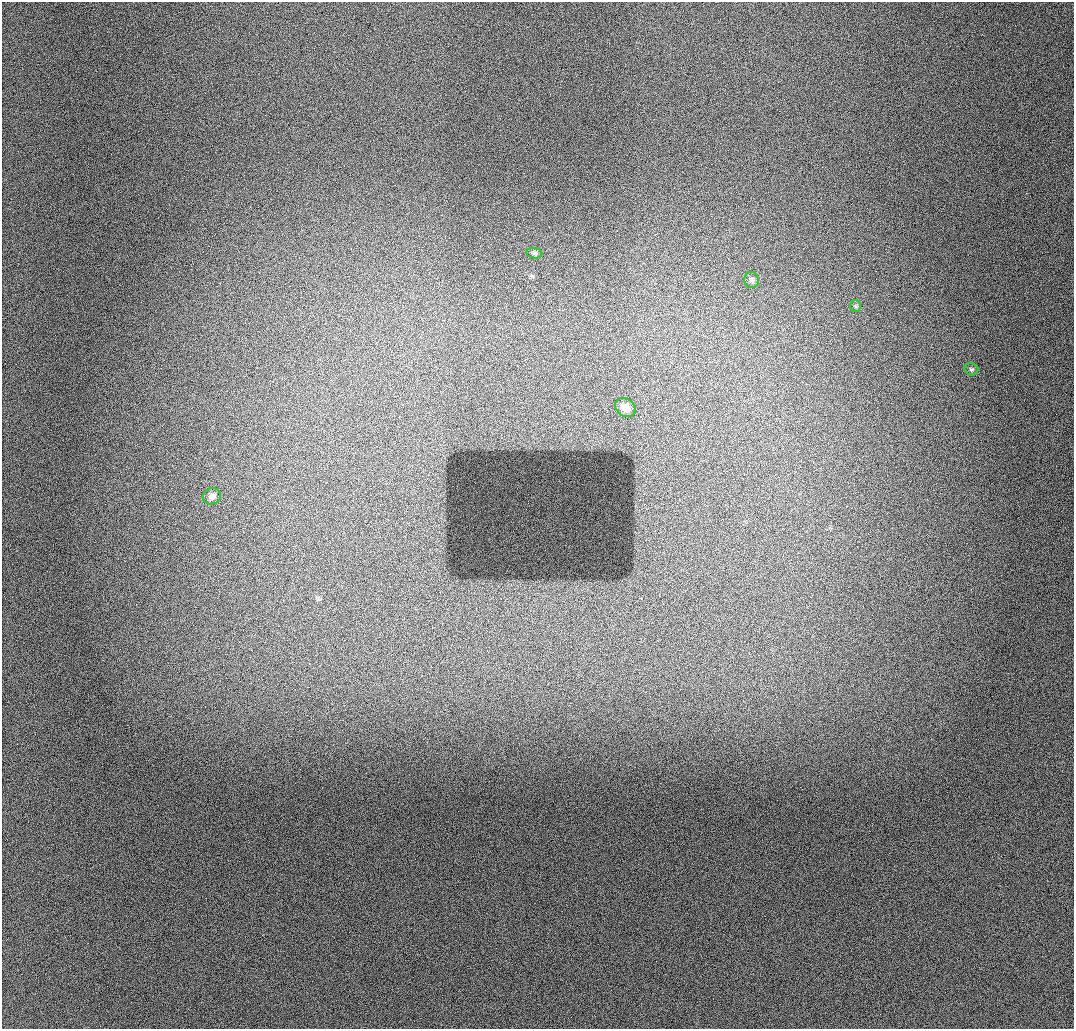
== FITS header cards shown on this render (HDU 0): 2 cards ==
NAXIS1  =                 1072 / length of data axis 1
NAXIS2  =                 1027 / length of data axis 2

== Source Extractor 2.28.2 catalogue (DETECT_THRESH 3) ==
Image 1072 x 1027 px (HDU 0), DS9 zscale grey, 1 PNG px = 1 image px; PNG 1076 x 1031 px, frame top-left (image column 1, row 1027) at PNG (2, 2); each listed source drawn as its Kron ellipse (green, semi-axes under 4 px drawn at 4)
Background 931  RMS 11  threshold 34.5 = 3 sigma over >= 5 px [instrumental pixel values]
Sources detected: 6; all 6 listed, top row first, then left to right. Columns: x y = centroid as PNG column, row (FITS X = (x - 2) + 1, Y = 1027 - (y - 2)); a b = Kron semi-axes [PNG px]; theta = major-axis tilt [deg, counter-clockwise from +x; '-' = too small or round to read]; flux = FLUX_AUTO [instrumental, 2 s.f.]
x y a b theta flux
534 253 8 5 -8 1500
752 280 8 7 - 2200
855 306 6 5 - 1200
971 369 7 6 - 1500
625 408 11 8 -34 6100
212 496 9 8 - 3900